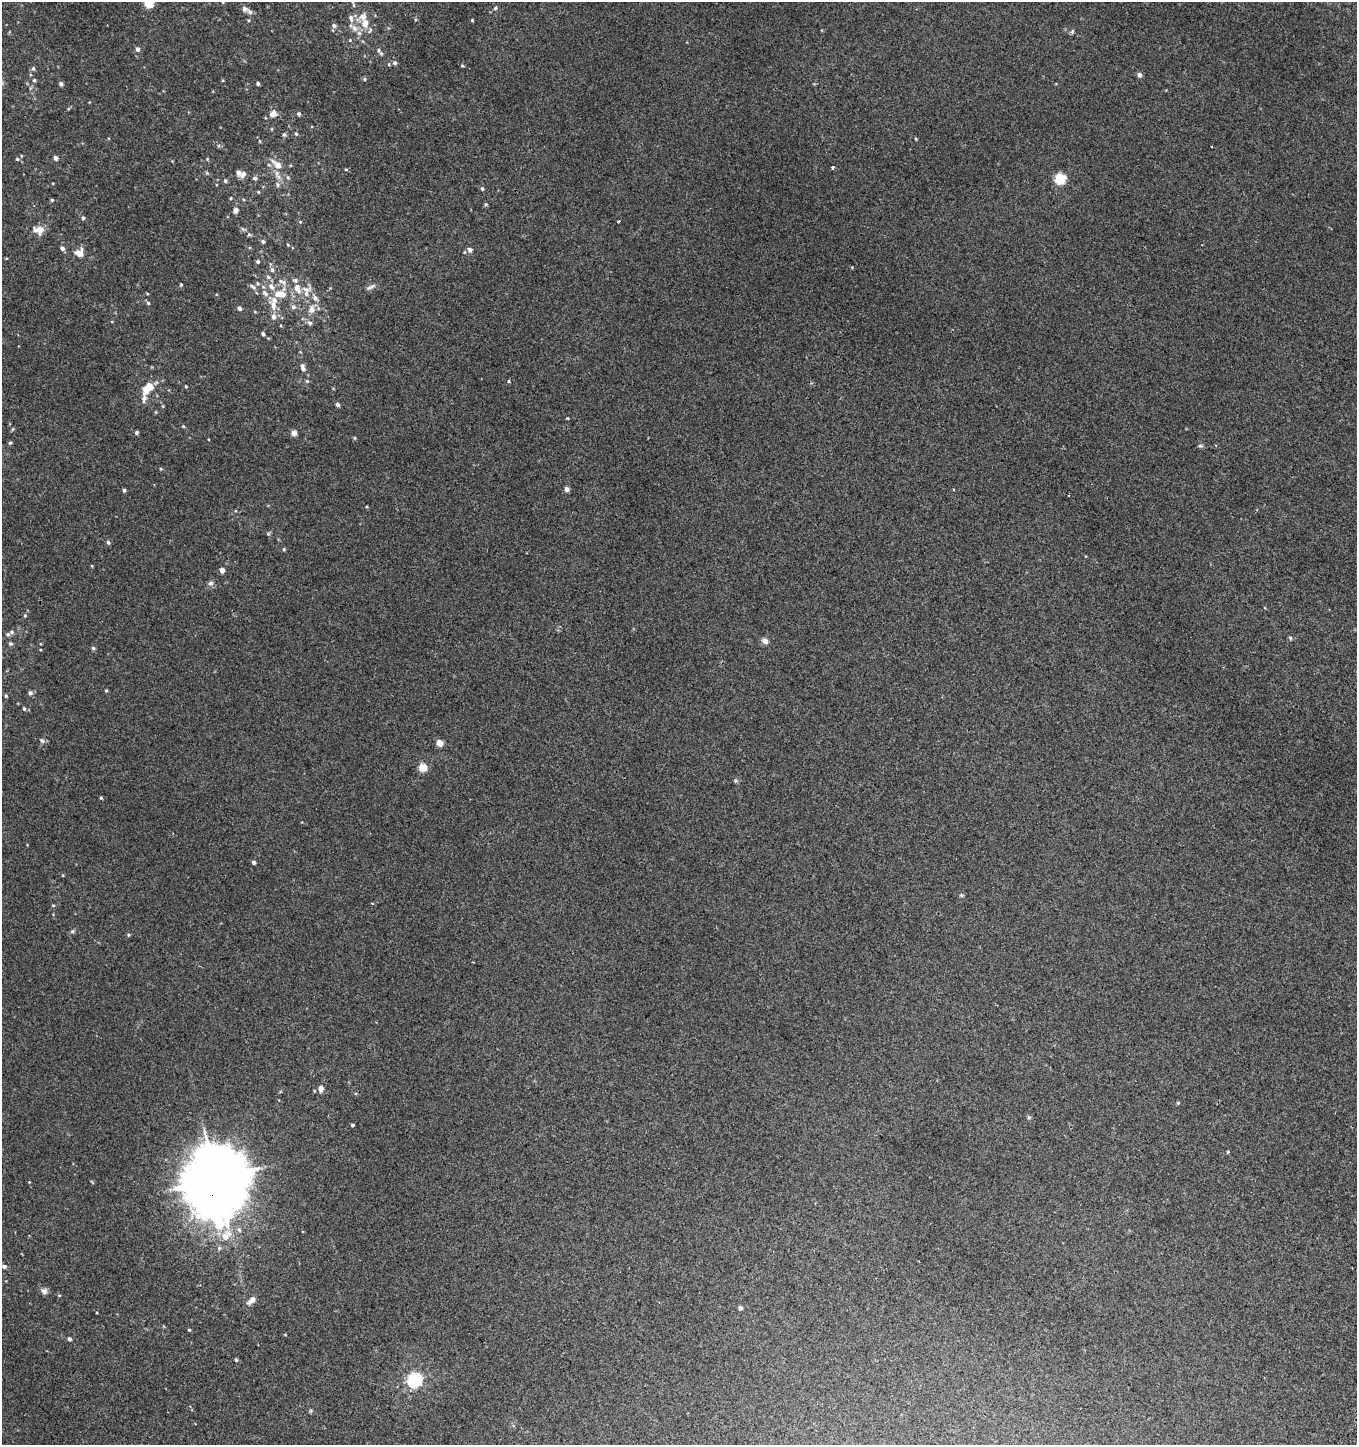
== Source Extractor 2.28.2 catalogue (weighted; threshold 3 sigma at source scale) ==
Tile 6 of 4 x 4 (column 2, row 2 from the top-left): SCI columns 1594-2948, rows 2937-4379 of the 5980 x 5884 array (HDU 1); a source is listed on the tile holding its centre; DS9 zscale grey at full resolution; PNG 1359 x 1447 px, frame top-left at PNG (2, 2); no overlay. Shown black and unused: <1% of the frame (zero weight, under 2 of 3 exposures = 3% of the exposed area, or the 3 px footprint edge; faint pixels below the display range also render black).
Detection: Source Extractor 2.28.2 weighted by HDU 2 'WHT'; one run over the whole footprint, this tile lists its part. Background 0.00475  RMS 0.0058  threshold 0.026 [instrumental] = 3 sigma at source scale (4.5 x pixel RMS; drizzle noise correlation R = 1.50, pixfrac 1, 0.0396/0.0396 arcsec/px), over >= 5 px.
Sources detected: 143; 14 inside a brighter listed object's ellipse — not listed separately; the other 129 listed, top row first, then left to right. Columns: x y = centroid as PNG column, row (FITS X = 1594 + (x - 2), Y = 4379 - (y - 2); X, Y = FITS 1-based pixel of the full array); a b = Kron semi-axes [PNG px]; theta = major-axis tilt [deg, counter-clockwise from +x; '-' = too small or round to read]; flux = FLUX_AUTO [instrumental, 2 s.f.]
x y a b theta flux
149 3 5 5 - 25
353 5 10 4 -81 1.2
495 8 5 4 - 0.8
244 9 9 7 -28 2
472 20 4 3 - 0.55
365 23 12 9 89 6.6
334 26 6 5 - 1.5
354 28 11 7 -57 3.6
1072 31 6 4 83 0.9
137 49 6 5 - 1.5
381 53 7 5 -62 0.92
395 63 5 5 - 1.4
462 66 4 4 - 0.57
33 68 6 5 - 1
1139 75 5 4 - 2.2
364 79 5 4 - 0.73
34 80 5 4 - 0.68
258 83 4 3 - 1.1
61 84 5 4 - 1.3
273 114 9 7 41 3.8
299 114 5 4 - 1.1
296 134 5 5 - 0.75
284 135 6 5 - 0.96
1211 146 3 3 - 1.6
56 158 5 4 - 2.1
17 159 5 5 - 0.79
277 165 17 8 -41 5.9
833 167 3 3 - 2.9
346 169 5 3 - 0.48
207 173 5 5 - 0.75
243 174 10 6 43 2.5
255 178 7 5 13 1
1060 179 6 6 - 39
225 181 5 4 - 0.96
277 185 8 4 -82 1.1
482 189 5 4 - 0.89
258 192 5 4 - 0.57
231 198 4 3 - 0.51
52 200 4 4 - 0.69
486 204 5 4 - 0.69
236 210 7 6 - 2.2
83 218 5 4 - 0.98
300 222 4 4 - 0.56
619 222 3 3 - 3.9
243 229 7 4 -34 0.94
39 230 12 9 -2 6.3
249 234 5 5 - 0.82
263 241 5 5 - 1.1
288 245 4 3 - 0.51
62 248 6 5 - 1.7
470 250 6 6 - 1.9
79 253 12 10 -4 4.6
258 261 4 4 - 1
272 270 6 6 - 1.6
268 277 6 6 - 1.2
282 282 14 6 -24 3.1
181 285 4 3 - 0.7
253 287 11 4 -28 1.4
371 287 15 4 25 1.7
297 288 14 8 -71 5.4
307 290 14 10 5 4.2
147 293 5 3 - 0.46
265 293 11 6 -41 2.6
280 294 15 10 1 9.6
315 298 11 6 -57 2.6
148 303 5 4 - 0.84
273 305 15 8 -73 5.2
293 307 6 6 - 1.7
239 308 5 4 - 1.5
312 309 8 7 - 3.8
310 323 6 5 - 1.5
263 334 4 4 - 1
303 367 12 6 -79 2.2
307 381 5 4 - 0.72
509 381 4 3 - 0.57
149 386 8 7 - 7.7
186 386 5 3 - 0.48
144 399 25 7 79 3.4
338 404 5 4 - 1.3
163 406 5 3 - 0.46
568 418 3 2 - 0.7
183 426 5 3 - 0.58
137 432 4 4 - 1
294 433 5 5 - 3.1
10 443 5 4 - 0.73
1200 446 6 4 -8 0.87
161 469 4 3 - 0.47
567 489 6 5 - 1.7
124 490 4 4 - 0.99
268 534 5 5 - 0.74
108 542 5 4 - 1.1
284 549 4 4 - 0.64
222 570 5 4 - 2.5
210 583 7 6 - 1.7
25 615 5 4 - 0.6
8 634 5 5 - 0.98
1290 638 5 4 - 0.76
765 641 8 7 - 2.3
11 643 5 5 - 1
93 648 5 4 - 0.94
106 690 5 3 - 0.53
30 693 6 5 - 1.5
6 696 5 3 - 0.75
24 709 5 4 - 0.78
42 741 8 5 -37 1.3
439 743 5 4 - 7.6
423 767 5 5 - 15
735 781 6 4 47 0.72
101 798 4 4 - 0.62
254 862 4 3 - 1.3
961 895 5 4 - 0.67
53 905 5 3 - 0.51
72 931 6 4 23 0.9
128 935 5 4 - 0.67
321 1089 7 6 - 3
1178 1103 5 3 - 0.5
1029 1117 6 3 18 0.68
352 1125 3 3 - 0.93
1228 1152 3 3 - 0.99
216 1179 22 19 88 3500
226 1236 16 9 51 7.9
4 1266 6 5 - 1.1
44 1291 8 7 - 2.1
252 1300 9 5 46 4
740 1308 4 4 - 1.6
189 1330 4 4 - 0.54
69 1339 4 4 - 1.5
236 1360 5 4 - 0.63
414 1380 6 6 - 110
Overlapping masked pixels (flux is a lower limit): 1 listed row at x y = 216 1179
Isophote crosses this tile's border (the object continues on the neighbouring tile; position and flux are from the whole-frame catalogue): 1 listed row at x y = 149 3